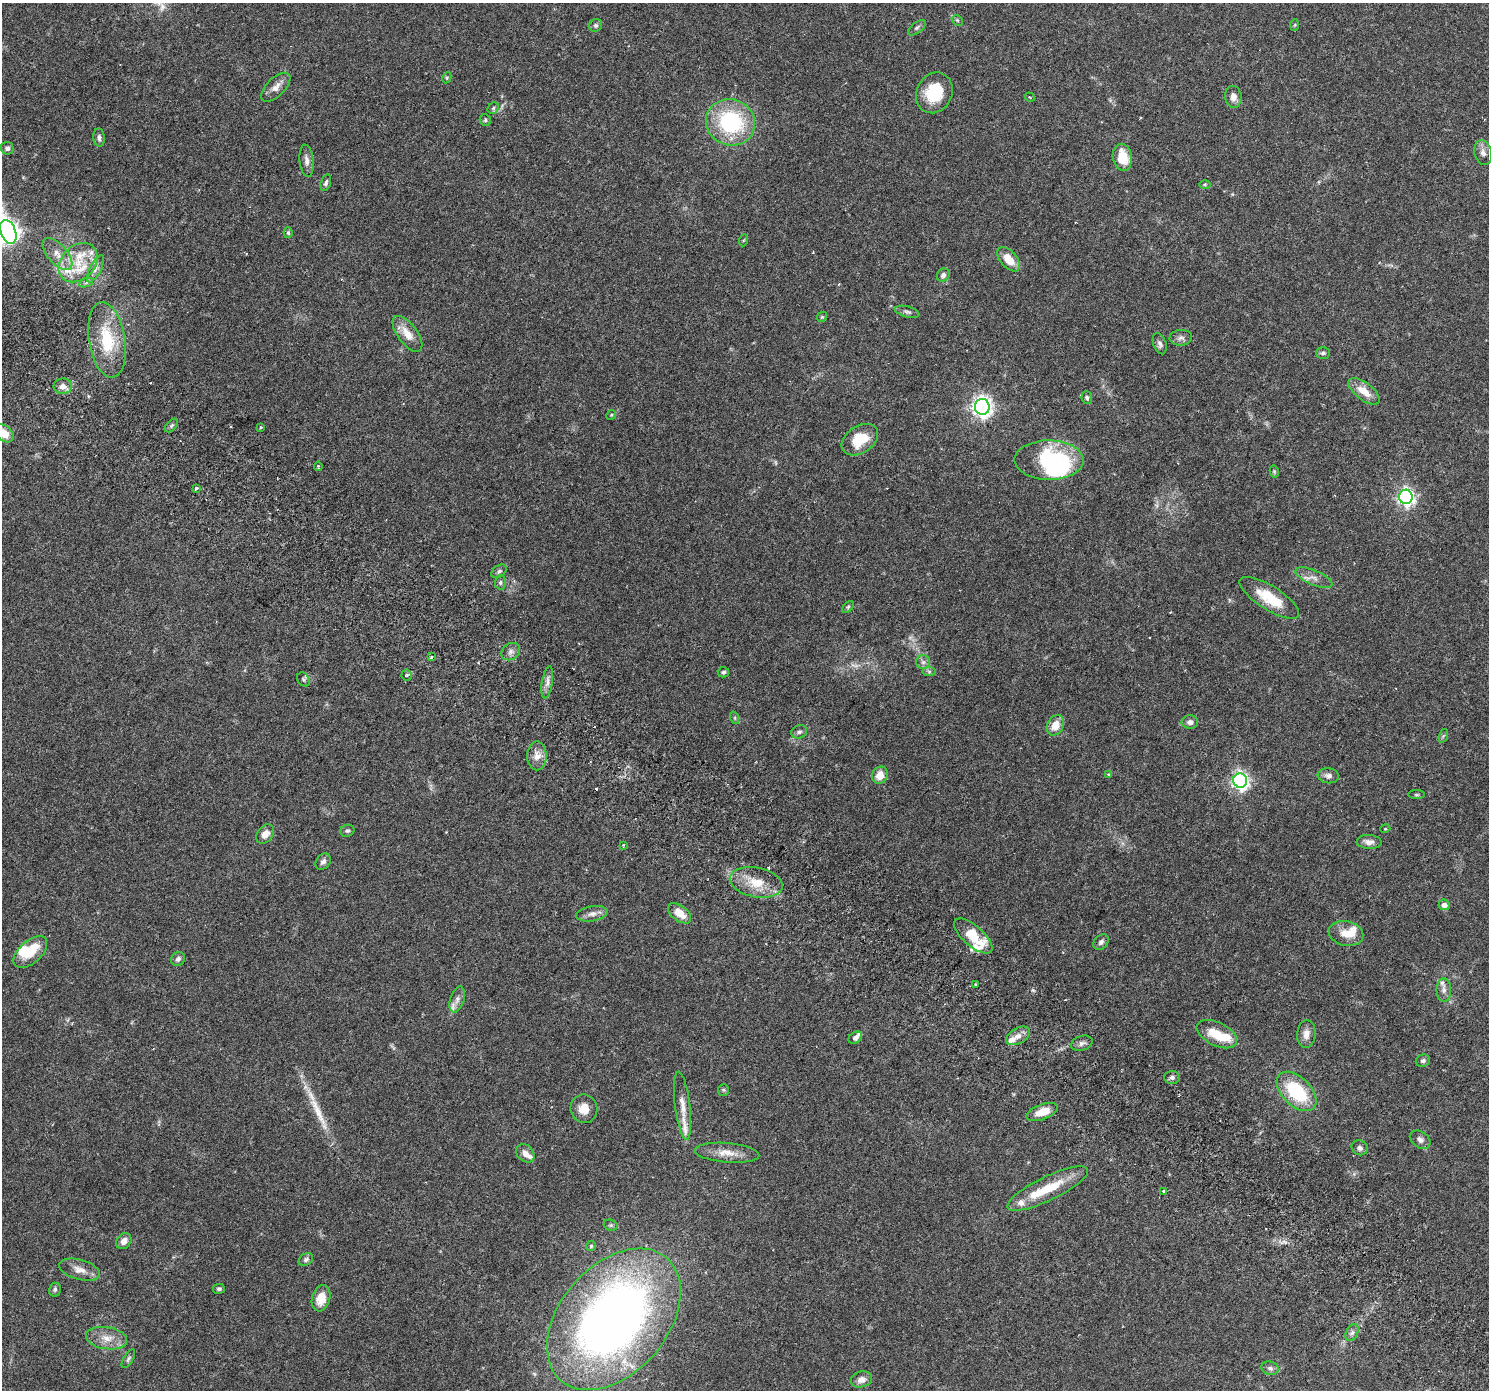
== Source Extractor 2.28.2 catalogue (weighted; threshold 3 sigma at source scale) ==
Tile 6 of 4 x 4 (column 2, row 2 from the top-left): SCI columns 1541-3027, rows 3028-4415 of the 6063 x 6119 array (HDU 1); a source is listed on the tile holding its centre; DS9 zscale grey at full resolution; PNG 1491 x 1392 px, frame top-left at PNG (2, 3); each listed source drawn as its Kron ellipse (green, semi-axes under 4 px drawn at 4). Shown black and unused: <1% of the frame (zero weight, under 3 of 6 exposures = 4% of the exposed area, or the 3 px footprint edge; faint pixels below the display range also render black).
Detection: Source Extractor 2.28.2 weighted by HDU 2 'WHT'; one run over the whole footprint, this tile lists its part. Background 0.0539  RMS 0.0027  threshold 0.0108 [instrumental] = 3 sigma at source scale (4.09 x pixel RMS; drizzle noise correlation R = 1.36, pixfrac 0.8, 0.0396/0.0396 arcsec/px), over >= 5 px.
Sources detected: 148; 3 too faint to see at this stretch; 4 inside a brighter object's white glare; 2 cosmic-ray / hot-pixel residue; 1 long thin detection or spike segment (spike, bleed or trail) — neither listed nor drawn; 15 inside a brighter listed object's ellipse — not listed separately; the other 123 listed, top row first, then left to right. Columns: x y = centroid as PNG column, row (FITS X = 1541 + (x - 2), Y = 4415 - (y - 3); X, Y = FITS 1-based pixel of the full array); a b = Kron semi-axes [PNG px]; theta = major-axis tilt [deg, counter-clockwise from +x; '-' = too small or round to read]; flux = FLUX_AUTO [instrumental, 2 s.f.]
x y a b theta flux
957 20 6 4 -45 0.33
596 25 7 6 - 0.56
1295 25 6 4 88 0.26
917 28 10 5 38 0.55
447 78 6 4 62 0.27
276 87 18 9 44 2
934 93 21 17 64 8.6
1030 97 5 3 - 0.17
1233 97 11 8 -83 1.4
493 108 6 5 - 0.36
485 120 6 5 - 0.41
730 122 25 23 -24 22
99 137 9 5 -84 0.8
7 148 6 6 - 0.64
1483 153 12 8 -75 1.3
1122 157 13 9 -80 5.1
306 161 16 7 -84 1.2
326 183 9 5 73 0.54
1205 184 6 4 0 0.28
8 232 12 7 -70 160
288 233 5 4 - 0.4
744 240 6 4 70 0.28
57 254 19 9 -48 2.8
1009 259 14 8 -48 3.8
78 263 22 17 45 6.2
95 269 15 5 62 1.2
943 275 7 6 - 0.71
86 283 7 4 20 0.42
907 312 12 5 -15 0.64
822 317 5 4 - 0.32
407 334 21 10 -54 3.4
1181 338 11 8 3 0.95
107 340 38 18 -81 11
1160 344 11 6 -71 0.72
1323 353 7 6 - 0.48
63 386 9 7 0 1.3
1364 391 19 8 -37 3.3
1087 398 6 5 - 0.42
982 407 8 7 - 120
611 415 5 4 - 0.26
171 426 8 5 46 0.48
261 427 3 3 - 0.25
4 433 11 7 -39 2.7
860 440 20 13 34 6.3
1049 460 34 20 -1 22
318 466 5 3 - 0.24
1274 471 6 4 -78 0.28
196 488 4 3 - 0.33
1406 497 7 7 - 79
499 571 8 5 37 0.49
1314 578 20 7 -23 1.8
500 582 7 5 88 0.48
1269 598 34 12 -32 6.7
848 607 7 4 46 0.38
511 652 10 8 37 1
432 657 4 3 - 0.35
923 662 7 7 - 0.74
723 672 5 5 - 0.49
929 672 7 4 -1 0.39
407 675 5 5 - 0.37
303 679 7 6 - 0.47
547 682 16 5 81 1.2
735 718 6 4 -72 0.33
1190 722 8 6 0 0.95
1055 725 11 8 63 3.2
799 732 8 6 24 0.65
1443 736 7 4 71 0.37
537 756 14 9 90 1.9
1109 774 4 3 - 0.3
880 775 9 7 65 2.8
1328 776 10 7 -7 1
1240 781 7 7 - 81
1417 795 8 4 0 0.31
1385 829 5 3 - 0.2
347 831 7 5 20 0.47
265 834 10 7 50 1.7
1369 842 12 7 -4 1.4
623 845 4 2 - 0.2
323 862 9 6 52 0.83
756 882 27 14 -11 5.5
1444 905 6 5 - 0.97
679 913 13 7 -38 3.1
592 914 16 7 9 1.4
1346 933 17 12 -12 3.2
973 936 24 10 -41 7.9
1101 942 9 6 46 0.72
30 952 20 11 42 4.2
178 959 7 6 - 0.72
976 984 3 2 - 0.3
1444 990 11 7 -90 1.1
457 999 13 7 73 1.2
1217 1034 22 11 -26 5.5
1306 1034 14 9 85 1.7
1018 1036 13 7 30 1.6
855 1038 7 5 35 0.86
1082 1043 11 7 18 0.94
1423 1061 7 6 - 0.63
1172 1077 7 6 - 0.67
723 1090 6 5 - 0.34
1297 1091 24 14 -44 14
683 1106 34 7 -83 2.6
584 1109 14 13 - 2.8
1042 1112 16 7 20 3.4
1420 1140 11 8 -34 1
1360 1148 8 7 - 0.82
525 1153 10 8 -45 1.2
727 1153 32 10 -5 3.3
1048 1188 44 12 26 8.5
1163 1191 3 3 - 0.37
611 1225 7 5 -20 0.43
124 1241 9 7 53 1.4
591 1246 5 5 - 0.35
306 1260 8 6 32 0.61
79 1270 21 10 -15 2.2
219 1289 6 5 - 0.48
55 1290 7 6 - 0.52
321 1298 13 9 76 3.6
614 1319 81 54 49 180
1352 1333 9 6 63 0.77
107 1338 21 11 -8 3
128 1359 10 4 59 0.5
1270 1368 9 6 -18 0.82
861 1379 11 7 17 1.5
Overlapping masked pixels (flux is a lower limit): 1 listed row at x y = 756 882
Isophote crosses this tile's border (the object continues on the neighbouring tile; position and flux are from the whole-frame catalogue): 2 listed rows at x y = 8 232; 4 433